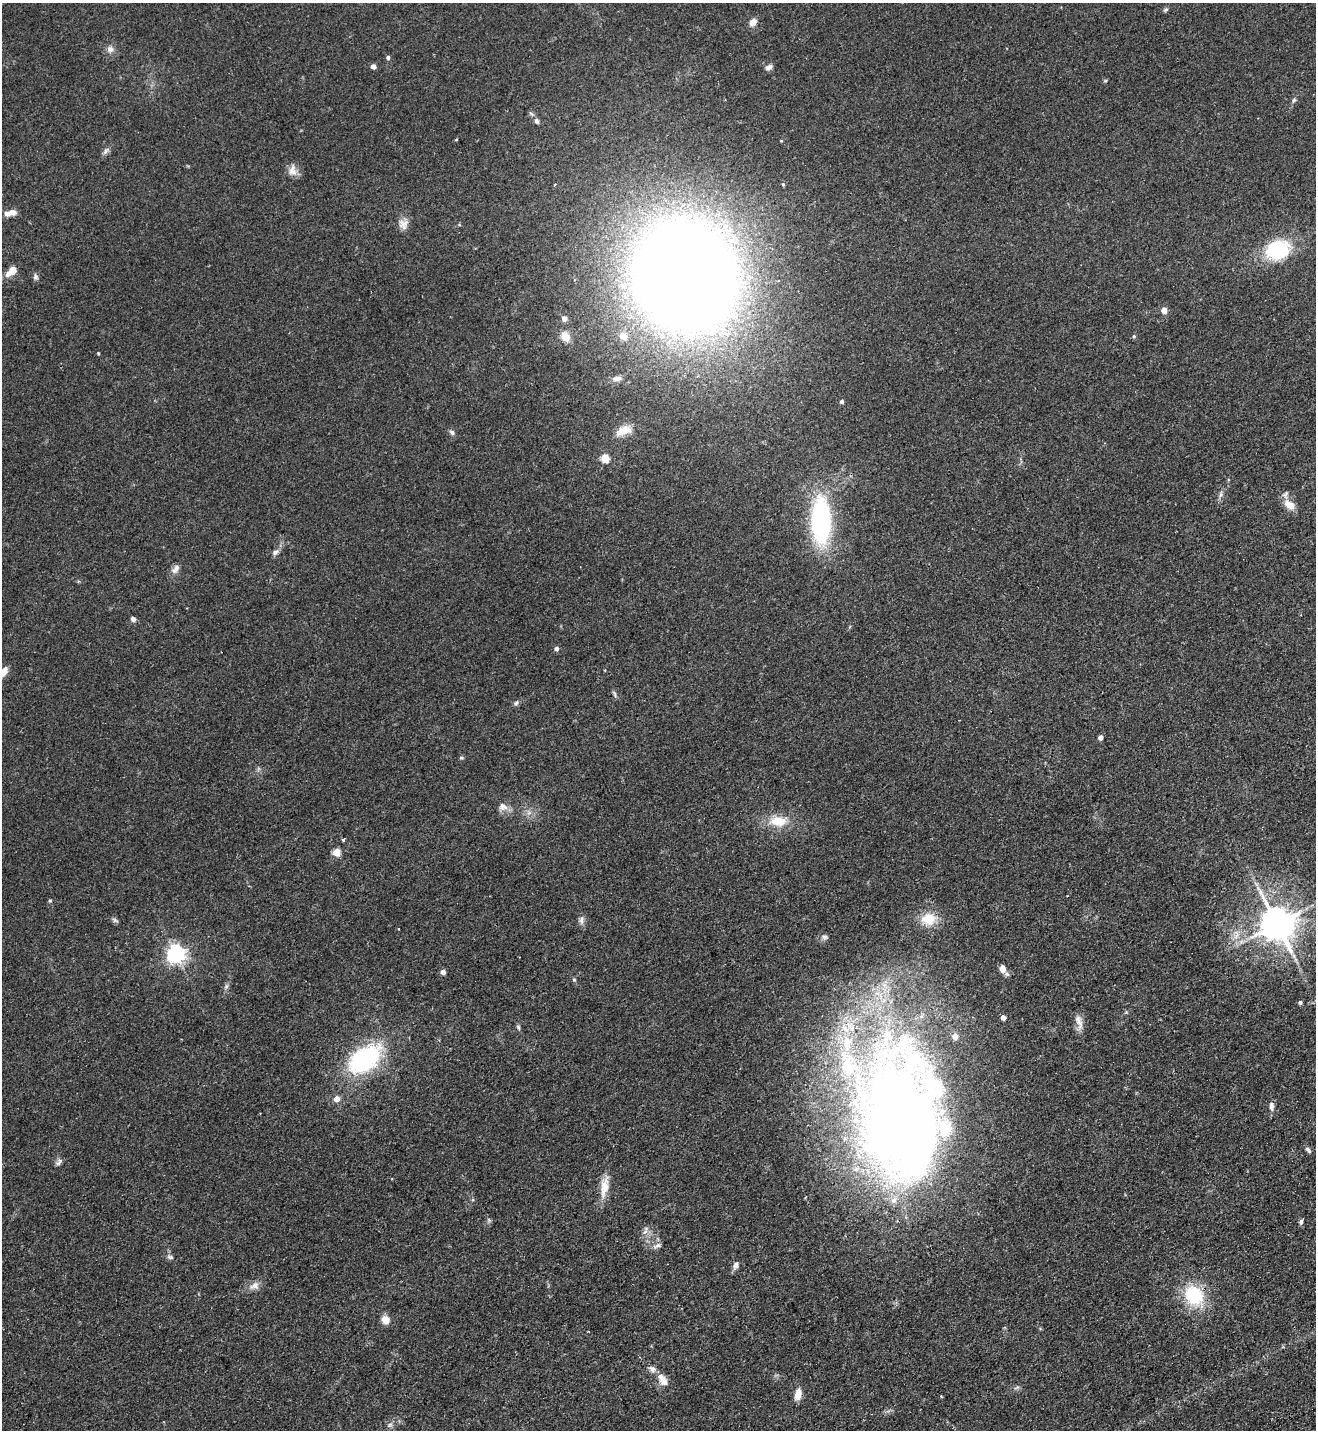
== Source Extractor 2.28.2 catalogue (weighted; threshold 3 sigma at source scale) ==
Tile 6 of 4 x 4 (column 2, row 2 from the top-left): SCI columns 1501-2814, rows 2911-4338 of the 5763 x 5819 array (HDU 1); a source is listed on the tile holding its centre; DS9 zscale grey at full resolution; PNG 1318 x 1432 px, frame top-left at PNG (2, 3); no overlay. Shown black and unused: <1% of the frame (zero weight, under 2 of 3 exposures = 3% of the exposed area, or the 3 px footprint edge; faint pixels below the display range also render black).
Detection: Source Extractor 2.28.2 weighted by HDU 2 'WHT'; one run over the whole footprint, this tile lists its part. Background 0.0836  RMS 0.0085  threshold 0.0382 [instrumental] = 3 sigma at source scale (4.5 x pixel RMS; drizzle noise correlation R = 1.50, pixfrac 1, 0.05/0.05 arcsec/px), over >= 5 px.
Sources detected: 90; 1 inside a brighter object's white glare — not listed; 8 inside a brighter listed object's ellipse — not listed separately; the other 81 listed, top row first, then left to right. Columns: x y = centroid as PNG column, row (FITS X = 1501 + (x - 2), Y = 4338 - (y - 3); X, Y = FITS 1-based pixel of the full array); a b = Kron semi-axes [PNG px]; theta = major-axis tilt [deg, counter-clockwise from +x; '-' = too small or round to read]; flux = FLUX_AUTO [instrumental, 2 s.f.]
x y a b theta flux
1166 10 7 5 46 1.5
753 22 9 7 51 6.2
110 49 10 9 - 4.2
388 57 5 5 - 1.8
373 66 4 4 - 5
769 67 8 6 27 3.4
1105 81 6 4 19 0.85
1294 100 7 5 60 1.5
537 121 7 6 - 2.5
106 151 13 5 46 2.7
293 170 16 11 -81 6.4
783 184 4 4 - 1.1
554 185 4 2 - 0.66
10 213 16 6 12 5.7
403 224 14 13 - 6.5
1278 250 22 17 14 60
12 271 14 8 40 11
686 276 75 66 -67 2300
35 277 8 6 -86 2.2
1164 310 4 4 - 11
564 318 4 4 - 6.2
565 336 12 9 -57 7.3
623 336 11 9 -36 6.5
1134 336 5 4 - 1.1
98 353 4 3 - 0.69
617 379 13 7 5 4.2
842 401 4 4 - 1.9
624 430 20 10 19 10
452 432 7 6 - 2.2
605 458 5 5 - 29
1221 494 10 5 77 2.5
1289 505 16 10 -38 8.7
821 521 36 15 -89 170
275 552 8 6 22 2.7
176 569 14 8 53 4.4
133 619 6 5 - 2.5
556 648 4 4 - 3.1
4 672 13 6 53 7
516 703 7 5 61 1.8
1100 737 4 4 - 3.9
461 758 6 4 1 1
503 807 13 11 -21 5.7
529 813 7 4 19 2
778 821 24 13 -2 18
343 840 4 3 - 1.2
337 852 5 5 - 21
50 901 5 3 - 0.89
929 919 21 17 0 17
115 920 8 5 -30 1.7
581 920 12 6 -87 3.1
1277 924 10 9 - 2000
1236 936 7 4 19 2.6
825 937 8 7 - 2.6
176 954 6 6 - 400
1003 969 7 4 -54 12
443 972 4 4 - 5.9
574 980 5 4 - 1
226 986 7 5 60 1.8
1300 1002 5 4 - 2
1003 1017 4 4 - 5.2
1079 1022 23 8 -77 6.3
518 1027 7 4 -60 1.5
364 1059 32 20 38 110
337 1099 5 5 - 7.3
1271 1106 11 6 -84 3.7
899 1119 161 85 84 1000
1308 1150 8 5 -48 2.2
59 1162 11 5 53 2.4
604 1187 27 10 82 13
1301 1222 6 5 - 2
645 1231 14 4 65 2.9
657 1245 11 5 24 2.8
170 1257 9 6 -19 2.5
736 1265 10 7 68 3.3
255 1286 13 9 20 5.5
1194 1296 20 16 -54 50
385 1319 5 5 - 26
663 1380 19 10 -57 8.8
798 1394 13 7 78 8.9
941 1396 4 3 - 0.71
389 1425 8 4 32 1.9
Isophote crosses this tile's border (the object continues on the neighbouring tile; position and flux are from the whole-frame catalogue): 1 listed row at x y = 4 672